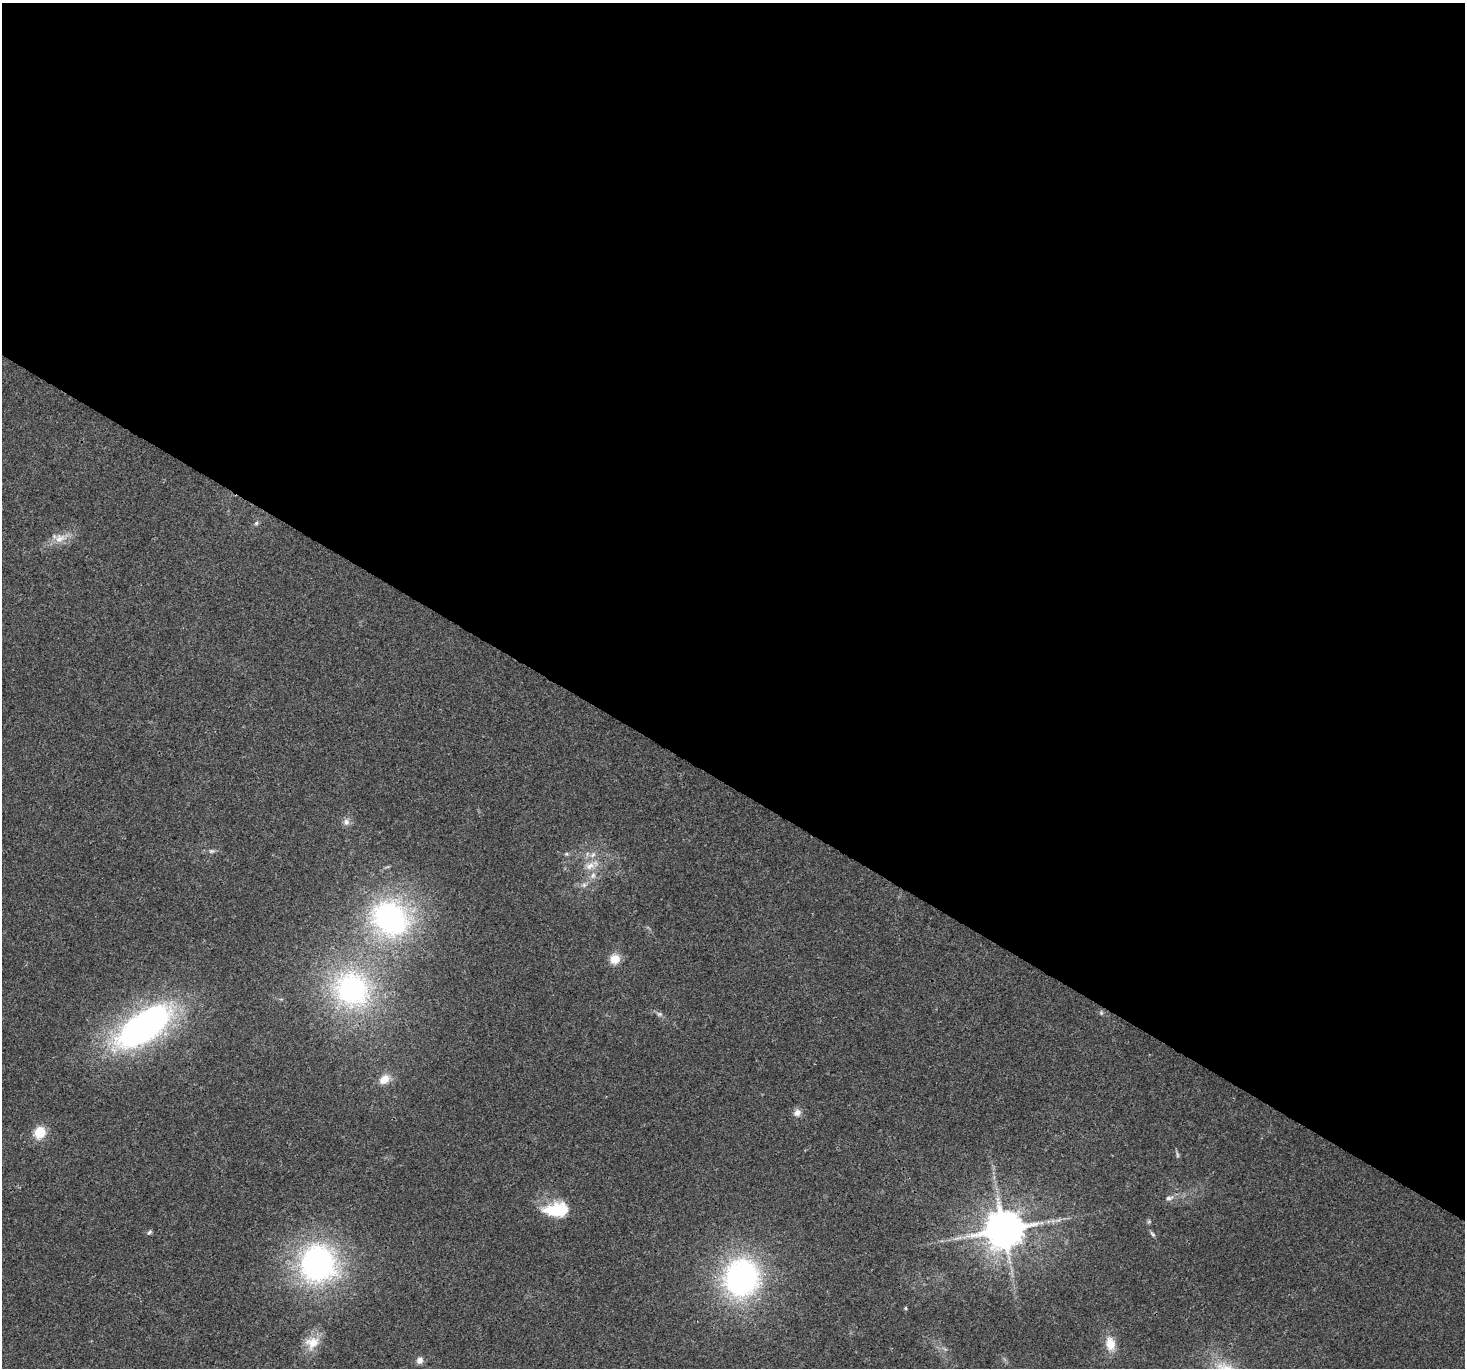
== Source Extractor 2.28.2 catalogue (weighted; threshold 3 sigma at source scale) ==
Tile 3 of 4 x 4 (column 3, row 1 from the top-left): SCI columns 2959-4421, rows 4335-5700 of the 5924 x 6005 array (HDU 1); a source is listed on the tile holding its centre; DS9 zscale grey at full resolution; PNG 1467 x 1370 px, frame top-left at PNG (2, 3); no overlay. Shown black and unused: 57% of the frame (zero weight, under 3 of 4 exposures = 5% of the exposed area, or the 3 px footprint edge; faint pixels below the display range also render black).
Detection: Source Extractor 2.28.2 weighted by HDU 2 'WHT'; one run over the whole footprint, this tile lists its part. Background 0.0555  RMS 0.0041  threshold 0.0184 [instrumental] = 3 sigma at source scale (4.5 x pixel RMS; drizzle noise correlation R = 1.50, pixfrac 1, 0.0396/0.0396 arcsec/px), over >= 5 px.
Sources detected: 31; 1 too faint to see at this stretch — not listed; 2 inside a brighter listed object's ellipse — not listed separately; the other 28 listed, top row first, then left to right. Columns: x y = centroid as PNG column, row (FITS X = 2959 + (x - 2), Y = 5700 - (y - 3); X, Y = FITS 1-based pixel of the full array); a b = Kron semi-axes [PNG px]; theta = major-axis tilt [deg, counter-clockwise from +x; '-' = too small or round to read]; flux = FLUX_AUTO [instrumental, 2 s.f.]
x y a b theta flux
256 523 6 5 - 0.79
60 538 17 12 21 5.3
346 822 10 9 - 2.1
211 851 7 6 - 0.96
590 866 17 10 20 4.9
584 885 7 6 - 1.2
390 918 39 32 -34 98
615 959 12 11 - 5.1
352 989 47 42 -51 79
1101 1013 7 5 -70 0.69
660 1014 8 6 -1 1.1
144 1026 63 28 35 140
384 1079 12 9 38 5.6
797 1113 11 9 43 2.4
40 1132 11 10 - 10
1169 1198 12 7 16 1.9
556 1210 29 15 3 19
1058 1220 9 4 30 1.2
1149 1221 6 4 1 0.59
1004 1230 11 10 - 1400
149 1232 8 4 44 0.75
1152 1234 8 5 -52 0.82
317 1264 29 27 90 140
741 1278 34 30 76 110
905 1308 5 4 - 0.46
312 1342 21 17 29 7.9
1110 1344 18 12 -79 6.9
420 1360 8 8 - 2